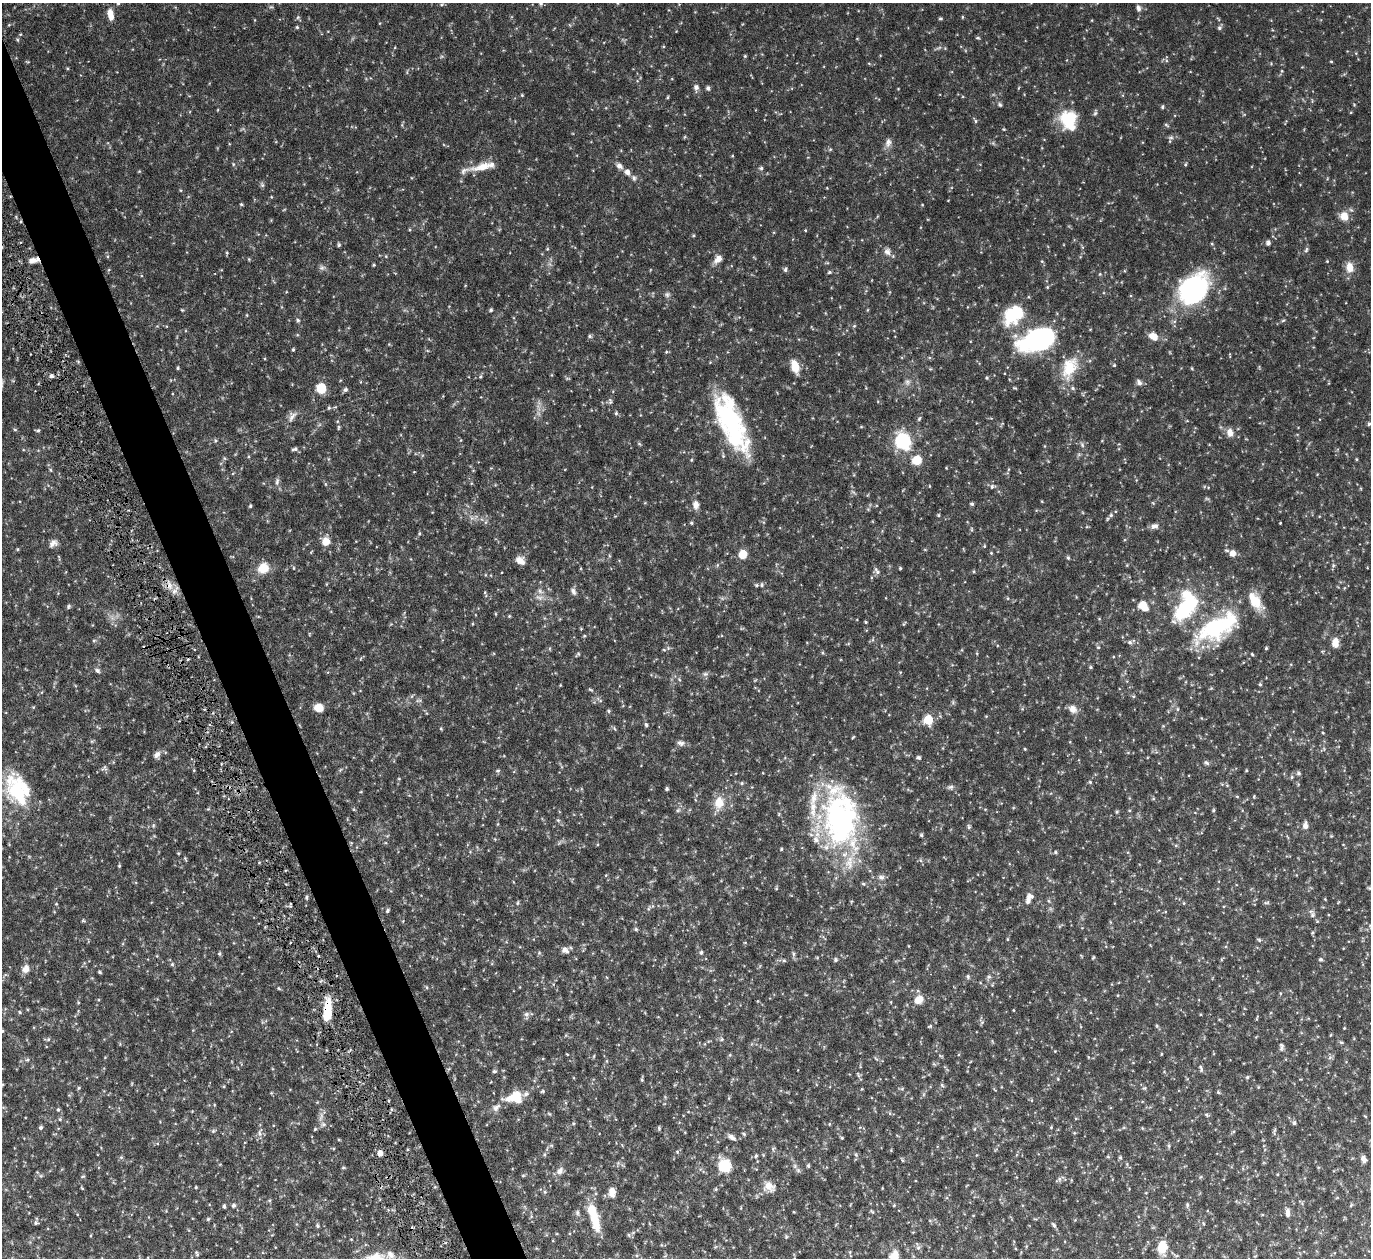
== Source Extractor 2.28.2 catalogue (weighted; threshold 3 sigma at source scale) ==
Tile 11 of 4 x 4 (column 3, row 3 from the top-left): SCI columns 2792-4160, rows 1561-2816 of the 5533 x 5491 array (HDU 1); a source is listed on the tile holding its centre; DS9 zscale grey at full resolution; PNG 1373 x 1260 px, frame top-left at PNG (2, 3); no overlay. Shown black and unused: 4% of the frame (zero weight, under 5 of 9 exposures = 3% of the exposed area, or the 3 px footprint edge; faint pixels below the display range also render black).
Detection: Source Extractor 2.28.2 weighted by HDU 2 'WHT'; one run over the whole footprint, this tile lists its part. Background 0.099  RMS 0.0037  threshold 0.0152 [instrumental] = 3 sigma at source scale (4.09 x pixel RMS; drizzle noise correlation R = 1.36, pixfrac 0.8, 0.05/0.05 arcsec/px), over >= 5 px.
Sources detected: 481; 11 too faint to see at this stretch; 3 inside a brighter object's white glare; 3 cosmic-ray / hot-pixel residue — not listed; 19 inside a brighter listed object's ellipse — not listed separately; the other 445 listed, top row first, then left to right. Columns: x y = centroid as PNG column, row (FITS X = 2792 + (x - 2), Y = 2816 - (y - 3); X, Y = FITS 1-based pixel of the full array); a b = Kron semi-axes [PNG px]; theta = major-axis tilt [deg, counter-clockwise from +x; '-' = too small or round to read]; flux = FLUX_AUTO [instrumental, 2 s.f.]
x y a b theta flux
118 3 5 4 - 0.41
541 3 6 5 - 0.87
441 4 7 4 8 0.52
1138 8 9 6 -75 1.2
110 14 14 7 -80 3.2
298 17 6 5 - 0.53
962 17 5 3 - 0.33
940 18 6 4 -4 0.43
1218 19 8 3 -45 0.45
380 23 5 3 - 0.26
297 27 5 4 - 0.43
1219 28 7 6 - 0.7
978 38 6 4 -14 0.47
17 40 5 4 - 0.44
745 56 5 4 - 0.37
1331 61 3 3 - 0.36
869 63 6 4 -3 0.36
67 68 4 3 - 0.36
1282 71 5 4 - 0.38
672 79 4 3 - 0.24
696 87 9 6 -89 1.3
708 88 5 5 - 0.84
1018 88 5 3 - 0.28
522 95 4 3 - 0.38
667 97 4 3 - 0.4
1000 105 6 5 - 0.63
1354 105 4 4 - 0.31
1162 107 5 4 - 0.56
1095 113 7 5 62 0.63
1068 120 21 17 -73 16
975 121 9 4 -60 0.64
1166 125 6 4 -36 0.47
1004 129 4 4 - 0.3
684 137 5 3 - 0.32
1171 137 9 5 5 0.95
888 142 13 8 74 1.9
993 143 5 5 - 0.51
830 149 6 5 - 0.47
233 164 5 4 - 0.42
1185 164 5 3 - 0.4
483 166 34 9 13 5.5
619 166 9 6 -39 1.5
761 168 6 5 - 0.68
139 171 4 4 - 0.32
627 172 8 7 - 1.8
634 178 8 7 - 1
262 185 7 5 -72 0.7
180 190 5 3 - 0.3
241 204 5 4 - 0.39
1344 216 9 8 - 4.4
805 230 4 3 - 0.3
693 235 5 4 - 0.4
1268 243 6 5 - 0.96
1212 244 4 4 - 0.4
339 245 4 4 - 0.62
547 249 5 4 - 0.37
1306 250 8 5 70 0.66
887 251 10 9 - 1.7
227 253 5 4 - 0.4
108 256 5 3 - 0.36
386 256 5 4 - 0.37
249 259 5 4 - 0.39
718 259 11 8 42 2.6
32 260 13 7 17 2.2
1042 261 5 4 - 0.41
1327 261 4 3 - 0.3
827 263 6 4 -1 0.39
374 265 4 3 - 0.38
1350 267 13 9 -82 4
322 268 9 7 -7 1.1
785 269 7 5 65 0.7
108 270 6 3 70 0.37
829 272 5 4 - 0.49
1047 287 5 4 - 0.37
1194 289 42 30 48 42
667 295 8 7 - 0.95
182 310 4 3 - 0.34
491 310 5 4 - 0.58
867 310 5 3 - 0.31
247 315 5 3 - 0.31
1014 315 24 17 38 18
298 320 5 5 - 0.67
1283 320 6 4 4 0.44
854 326 5 5 - 0.45
590 336 6 4 13 0.62
1045 336 47 21 27 42
1153 336 11 8 -35 3.6
389 344 4 4 - 0.32
293 349 4 3 - 0.49
666 352 5 4 - 0.39
1114 365 4 4 - 0.43
795 366 17 9 -74 4.9
178 368 4 4 - 0.43
1069 368 31 18 66 11
1192 368 5 3 - 0.34
51 376 6 5 - 0.84
480 376 5 4 - 0.49
567 378 7 3 8 0.38
987 378 4 4 - 0.45
907 382 9 8 - 1.4
1139 382 9 6 -47 1.2
321 388 7 7 - 11
1015 388 6 3 -25 0.35
345 389 7 5 30 0.83
610 401 9 5 -83 0.85
329 408 6 4 68 0.51
616 413 5 4 - 0.55
292 416 17 9 55 2.2
919 419 7 5 72 0.59
731 423 74 25 -67 49
1369 424 4 4 - 0.62
338 427 7 3 89 0.43
861 427 5 3 - 0.31
15 430 5 3 - 0.37
38 431 5 4 - 0.56
1230 432 12 9 -82 2.4
215 440 5 5 - 0.49
461 440 5 3 - 0.24
903 441 8 7 - 79
639 444 6 4 -30 0.47
1082 445 9 5 -64 0.8
1045 446 4 3 - 0.25
295 449 8 5 15 0.84
224 458 6 4 -71 0.43
1356 459 4 3 - 0.33
691 460 4 4 - 0.35
917 460 6 6 - 12
50 470 6 4 -87 0.43
277 481 11 5 81 1.1
325 484 6 4 -88 0.34
929 486 4 3 - 0.23
992 486 8 6 26 0.97
853 492 7 4 -44 0.63
1042 501 3 3 - 0.27
972 504 4 4 - 0.67
696 505 11 8 -82 2.1
250 506 4 3 - 0.48
938 515 4 4 - 0.42
1111 515 7 5 15 0.83
691 523 5 5 - 0.5
1280 523 3 2 - 0.3
1154 526 11 8 10 1.5
1087 527 6 3 -17 0.34
971 529 6 4 -90 0.4
419 533 5 4 - 0.44
326 541 10 10 - 3.4
53 543 12 9 33 1.8
984 546 4 4 - 0.36
17 549 5 3 - 0.31
991 553 5 4 - 0.35
1232 553 6 6 - 3.2
743 554 7 6 - 7.2
609 556 6 4 -89 0.42
1068 558 5 4 - 0.61
520 560 9 7 -34 3.1
717 565 6 4 71 0.46
1333 565 6 5 - 0.63
263 568 13 12 - 5.7
294 568 5 3 - 0.33
900 568 3 3 - 0.42
877 571 11 6 -55 1.2
974 571 4 4 - 0.44
326 584 5 3 - 0.25
169 585 16 8 -72 2.8
762 585 6 5 - 0.68
1344 588 6 3 71 0.35
540 591 9 5 -23 1.1
573 591 10 6 -66 1.3
485 592 5 3 - 0.32
1008 598 5 4 - 0.44
68 606 7 4 54 0.57
1143 606 11 8 -45 5.5
1184 610 35 19 74 27
496 614 5 3 - 0.29
509 616 5 4 - 0.38
1099 619 5 3 - 0.27
866 622 3 3 - 0.4
473 624 4 3 - 0.29
904 624 7 3 63 0.36
1215 628 53 28 28 34
581 629 4 3 - 0.31
309 634 5 3 - 0.29
584 636 5 3 - 0.36
94 640 6 4 1 0.4
1130 642 6 6 - 0.77
1335 642 11 8 88 3.2
1098 647 5 5 - 0.53
1266 648 3 3 - 0.46
550 649 5 3 - 0.33
664 650 5 3 - 0.37
823 653 5 3 - 0.39
977 653 5 3 - 0.33
578 654 6 4 -69 0.42
1252 654 4 3 - 0.39
1291 664 5 3 - 0.31
1090 667 4 4 - 0.54
97 670 7 5 -46 0.87
705 674 9 6 9 0.97
680 680 5 3 - 0.39
1260 684 4 4 - 0.5
560 685 4 3 - 0.27
590 689 7 4 -23 0.47
412 696 7 4 53 0.49
1133 696 5 5 - 0.45
419 700 10 4 11 0.77
599 700 12 4 -39 0.82
953 702 6 5 - 0.55
318 708 8 7 - 4.4
1073 709 10 8 -39 2.5
1177 709 5 4 - 0.5
609 711 4 4 - 0.56
928 720 6 6 - 16
232 722 4 3 - 0.35
646 725 6 4 -72 0.64
1163 726 4 4 - 0.37
614 728 8 4 -55 0.5
441 729 5 4 - 0.38
1323 733 4 3 - 0.26
853 737 5 3 - 0.33
680 743 11 7 -10 1.4
1025 749 4 3 - 0.3
1128 753 6 4 0 0.43
157 755 10 7 57 1.5
918 757 6 5 - 0.72
1206 763 8 5 -23 0.76
104 768 10 7 37 1.1
194 770 5 3 - 0.32
1246 770 4 3 - 0.37
498 771 7 5 2 0.56
1298 773 7 5 -36 0.67
1292 777 6 5 - 0.61
399 779 5 3 - 0.26
1090 782 5 5 - 0.47
742 783 5 4 - 0.53
951 787 9 6 18 1
17 789 41 28 -66 24
667 789 4 4 - 0.53
1237 796 5 3 - 0.33
1254 796 5 4 - 0.32
1153 799 6 4 0 0.39
719 803 17 12 79 5.9
208 809 4 4 - 0.33
678 810 8 5 30 0.77
1213 810 5 4 - 0.47
1117 812 5 4 - 0.47
841 819 79 36 -80 89
558 820 6 5 - 0.57
498 824 5 3 - 0.35
1305 825 9 6 87 1.8
153 826 6 4 79 0.57
969 827 7 5 -89 0.59
921 835 4 4 - 0.52
559 843 8 4 53 0.6
1176 845 5 4 - 0.48
781 849 4 3 - 0.38
1056 852 5 4 - 0.52
178 853 4 4 - 0.32
185 858 6 4 -63 0.41
920 860 6 4 -71 0.52
119 866 4 3 - 0.43
606 875 5 3 - 0.31
881 877 9 7 -7 1.3
776 888 4 4 - 0.35
1369 888 5 4 - 0.4
306 897 6 5 - 0.57
1028 899 15 6 80 2.1
1049 901 6 4 -70 0.46
518 903 6 5 - 0.52
1184 903 5 4 - 0.4
1266 903 9 3 5 0.54
56 904 4 4 - 0.31
290 905 6 2 -85 0.42
649 908 9 4 67 0.69
387 911 6 4 51 0.58
1165 912 5 3 - 0.31
1313 915 10 7 -85 1.3
83 920 6 4 -16 0.41
1370 927 10 4 -55 0.71
636 929 5 4 - 0.57
1312 933 5 4 - 0.37
1007 939 5 3 - 0.35
1259 940 7 5 -18 0.63
565 950 10 8 -31 1.9
701 952 6 5 - 0.72
539 953 6 5 - 0.51
219 954 4 4 - 0.57
793 954 9 4 90 0.7
1093 957 5 3 - 0.35
817 958 4 4 - 0.3
1321 959 6 5 - 0.66
784 960 5 5 - 0.51
835 960 5 5 - 0.7
172 964 5 4 - 0.47
26 969 10 8 65 2.5
99 972 4 3 - 0.46
968 976 6 5 - 0.68
989 977 7 6 - 0.82
426 987 6 3 -70 0.4
279 988 6 4 -57 0.37
1085 999 5 3 - 0.27
919 1000 11 9 43 3.6
78 1002 4 4 - 0.33
891 1002 5 3 - 0.27
328 1010 24 8 87 10
1013 1010 3 3 - 0.26
20 1012 5 4 - 0.45
526 1014 8 7 - 1
1257 1018 8 3 75 0.36
982 1022 8 5 -52 0.67
930 1026 6 4 19 0.44
1157 1026 6 4 -71 0.43
1344 1028 3 3 - 0.29
2 1031 5 4 - 0.51
1331 1035 5 3 - 0.29
48 1039 6 5 - 0.49
721 1039 6 5 - 0.7
992 1041 6 3 -71 0.33
1341 1042 6 5 - 0.49
705 1044 4 3 - 0.24
1281 1047 10 6 -87 1
1055 1051 3 3 - 0.23
567 1054 4 2 - 0.25
1161 1054 3 3 - 0.28
730 1055 5 5 - 0.41
594 1056 6 3 71 0.33
940 1056 8 2 -21 0.32
105 1057 5 3 - 0.25
1088 1057 5 3 - 0.29
1330 1057 7 4 2 0.67
876 1059 8 4 -48 0.52
27 1060 7 6 - 0.72
607 1061 6 4 -90 0.41
1133 1063 5 3 - 0.25
934 1064 6 4 -18 0.45
1201 1068 10 5 -74 0.75
494 1071 5 5 - 0.66
858 1075 10 4 -64 0.67
1247 1077 5 4 - 0.56
1058 1079 4 3 - 0.29
642 1080 5 4 - 0.46
942 1085 6 5 - 0.55
224 1086 4 3 - 0.33
1258 1087 5 3 - 0.29
79 1088 5 3 - 0.38
1144 1088 6 5 - 0.6
862 1089 3 3 - 0.29
902 1089 5 5 - 0.49
543 1091 5 4 - 0.52
1218 1092 5 4 - 0.54
924 1094 7 4 71 0.57
69 1095 5 5 - 0.41
515 1097 21 13 12 9
729 1098 5 3 - 0.33
1032 1100 5 4 - 0.33
317 1102 4 4 - 0.27
496 1107 14 9 38 2
58 1109 5 4 - 0.51
890 1113 6 4 -89 0.44
549 1114 6 4 -30 0.47
1207 1115 7 4 -29 0.51
1365 1116 5 3 - 0.27
321 1117 15 5 75 1.7
60 1119 5 4 - 0.51
573 1123 5 5 - 0.46
1294 1123 7 5 89 0.68
829 1124 4 4 - 0.33
41 1127 5 4 - 0.71
1051 1127 4 3 - 0.37
1124 1127 6 4 19 0.44
659 1128 6 4 83 0.52
1142 1128 5 4 - 0.36
315 1129 4 4 - 0.4
974 1129 5 3 - 0.34
213 1131 7 5 28 0.58
1274 1131 11 3 83 0.58
685 1132 4 3 - 0.23
260 1133 13 7 77 1.5
1074 1133 5 4 - 0.36
744 1134 5 4 - 0.49
732 1137 11 6 -31 1.5
842 1138 4 4 - 0.46
339 1140 5 3 - 0.31
157 1143 5 3 - 0.37
1169 1146 5 5 - 0.62
333 1148 5 3 - 0.34
773 1149 6 5 - 0.56
677 1152 5 5 - 0.49
380 1153 5 4 - 2.7
544 1154 6 4 90 0.48
856 1155 6 4 -47 0.49
977 1155 4 3 - 0.24
756 1156 5 4 - 0.51
121 1157 6 5 - 0.53
1108 1157 5 4 - 0.42
1120 1157 5 4 - 0.57
1364 1159 9 6 -68 1.6
902 1160 6 3 -71 0.39
725 1166 9 7 -70 20
808 1166 4 4 - 0.59
343 1167 5 4 - 0.43
798 1170 7 6 - 0.91
560 1171 11 8 54 1.8
1277 1174 3 3 - 0.28
523 1175 5 4 - 0.43
41 1176 6 4 1 0.53
83 1176 6 4 39 0.42
1200 1177 6 3 70 0.38
1058 1179 11 5 32 0.97
769 1186 17 13 -27 4
196 1187 3 3 - 0.36
435 1187 5 4 - 0.37
82 1188 5 3 - 0.32
882 1188 3 2 - 0.25
716 1189 5 4 - 0.41
545 1192 5 5 - 0.49
612 1192 10 7 -88 2.8
269 1200 6 4 1 0.4
233 1205 6 5 - 0.83
894 1205 5 4 - 0.4
1187 1205 6 5 - 0.71
1351 1205 7 4 46 0.43
224 1206 4 3 - 0.71
166 1211 4 4 - 0.25
872 1212 7 4 -41 0.45
1287 1212 11 5 -88 1.6
577 1213 8 6 -82 0.81
531 1216 5 5 - 0.51
208 1219 4 4 - 0.5
595 1220 29 11 -72 9.1
930 1220 5 3 - 0.36
36 1223 5 5 - 0.71
1203 1223 6 3 -71 0.33
1054 1225 7 5 -58 0.73
317 1226 6 5 - 0.54
633 1233 6 5 - 0.58
786 1237 5 4 - 0.45
351 1239 3 3 - 0.27
275 1247 3 2 - 0.2
918 1247 7 6 - 0.88
1162 1249 16 14 72 5.2
850 1252 5 3 - 0.34
197 1254 8 5 -67 0.6
637 1255 6 5 - 0.58
894 1255 16 13 52 4.1
374 1258 33 13 11 8.4
Overlapping masked pixels (flux is a lower limit): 3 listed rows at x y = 32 260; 328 1010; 380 1153
Isophote crosses this tile's border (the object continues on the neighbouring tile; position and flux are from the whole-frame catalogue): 8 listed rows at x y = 118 3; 541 3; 17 789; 1370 927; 2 1031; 595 1220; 894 1255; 374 1258